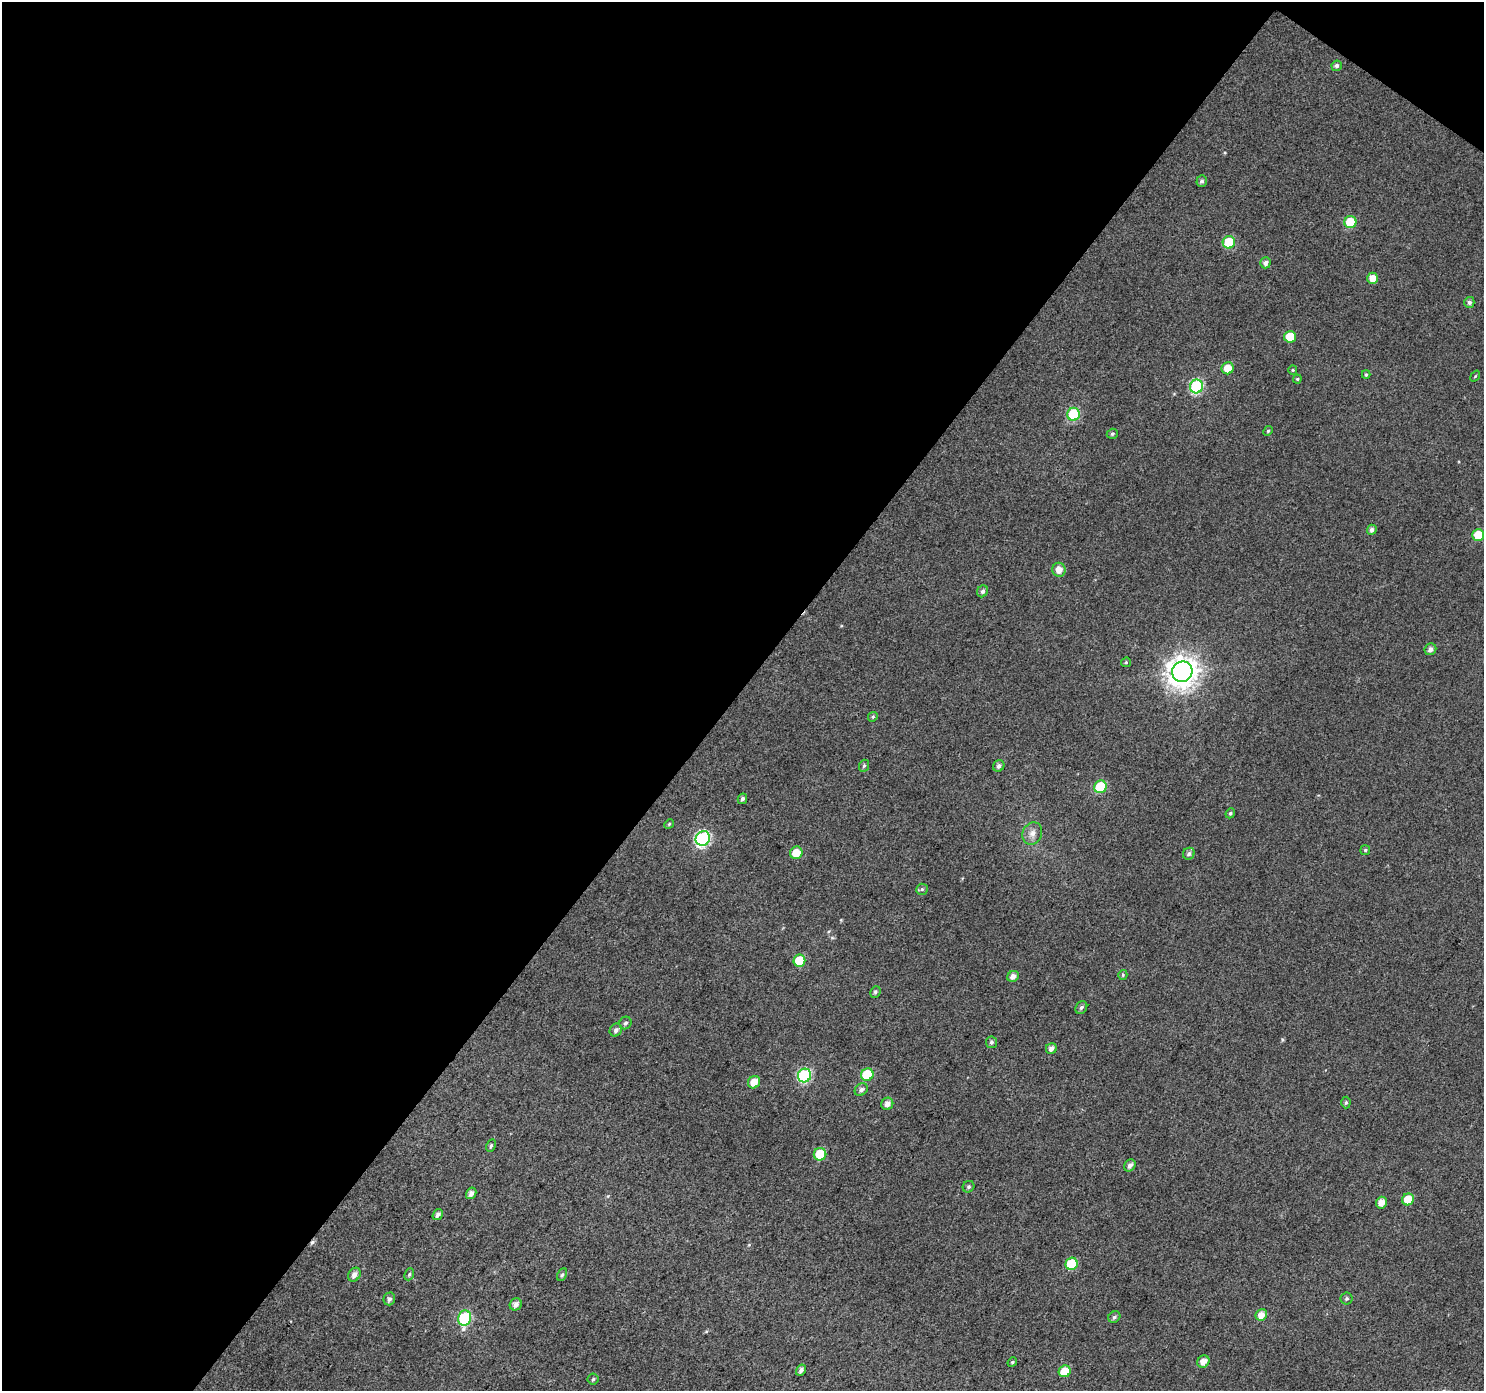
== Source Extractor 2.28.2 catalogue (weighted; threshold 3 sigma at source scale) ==
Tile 1 of 2 x 2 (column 1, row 1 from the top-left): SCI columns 3-1484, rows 1504-2892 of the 2968 x 2988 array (HDU 1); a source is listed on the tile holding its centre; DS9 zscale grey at full resolution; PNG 1486 x 1393 px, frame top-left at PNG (2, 2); each listed source drawn as its Kron ellipse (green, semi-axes under 4 px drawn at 4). Shown black and unused: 50% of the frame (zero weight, under 3 of 4 exposures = <1% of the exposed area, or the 3 px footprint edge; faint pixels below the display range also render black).
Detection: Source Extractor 2.28.2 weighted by HDU 2 'WHT'; one run over the whole footprint, this tile lists its part. Background 0.016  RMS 0.011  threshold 0.0503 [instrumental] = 3 sigma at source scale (4.5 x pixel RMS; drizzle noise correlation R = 1.50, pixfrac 1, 0.0396/0.0396 arcsec/px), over >= 5 px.
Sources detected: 76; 1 cosmic-ray / hot-pixel residue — neither listed nor drawn; the other 75 listed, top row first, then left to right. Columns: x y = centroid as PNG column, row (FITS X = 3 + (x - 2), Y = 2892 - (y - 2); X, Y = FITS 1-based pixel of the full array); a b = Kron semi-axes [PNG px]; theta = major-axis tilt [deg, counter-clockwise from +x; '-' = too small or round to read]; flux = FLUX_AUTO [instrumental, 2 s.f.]
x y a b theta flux
1337 66 5 5 - 2.8
1202 181 6 5 - 3
1350 222 6 6 - 36
1229 242 6 6 - 41
1265 263 5 5 - 4.3
1373 278 5 5 - 11
1469 302 5 5 - 3.4
1290 337 6 6 - 25
1228 368 6 6 - 13
1293 370 5 4 - 1.2
1366 375 4 4 - 1.4
1475 376 6 3 54 1.1
1297 379 4 4 - 1.3
1196 386 7 6 - 110
1073 414 6 6 - 62
1268 431 5 4 - 1.5
1112 434 5 5 - 1.8
1372 530 5 4 - 3.7
1478 535 6 6 - 25
1059 570 7 6 - 9.4
983 591 6 5 - 3.1
1430 649 6 5 - 4.6
1126 662 5 4 - 1.4
1182 672 10 10 - 1300
873 717 5 4 - 1.5
864 766 6 5 - 1.9
999 766 6 5 - 3.5
1100 787 6 6 - 46
742 799 5 4 - 3.2
1230 813 5 4 - 1.8
669 824 5 4 - 1.3
1032 833 12 9 64 7.8
703 838 8 7 - 180
1365 850 5 5 - 1.5
796 853 6 6 - 17
1189 854 6 5 - 2.6
922 889 6 5 - 2.1
799 961 6 6 - 33
1123 975 5 4 - 1.3
1013 976 6 5 - 5.9
875 992 6 5 - 2.3
1081 1007 7 5 53 2.7
625 1023 6 6 - 2.7
616 1030 7 6 - 3.8
991 1042 6 5 - 2.4
1051 1048 5 5 - 5.3
867 1075 6 6 - 43
805 1076 7 6 - 110
754 1082 6 5 - 12
861 1090 7 5 42 3.9
1346 1103 6 4 88 1.9
887 1104 6 5 - 6.5
491 1146 6 4 63 1.9
820 1154 6 6 - 35
1130 1165 6 5 - 4.4
968 1187 6 5 - 2.2
471 1193 6 5 - 5.3
1408 1199 6 5 - 18
1381 1203 6 5 - 8.2
438 1214 6 4 57 4.2
1072 1264 6 6 - 43
409 1274 6 4 69 1.8
354 1275 7 6 - 6.1
562 1275 7 4 61 1.9
389 1299 6 5 - 2.9
1347 1299 6 6 - 2.1
516 1304 6 5 - 5.7
1261 1315 6 5 - 9.4
1114 1317 6 5 - 2.5
465 1318 8 6 77 94
1012 1362 5 4 - 1.5
1203 1362 6 5 - 8.5
801 1370 6 4 57 3.8
1065 1371 6 5 - 23
593 1379 5 5 - 1.8